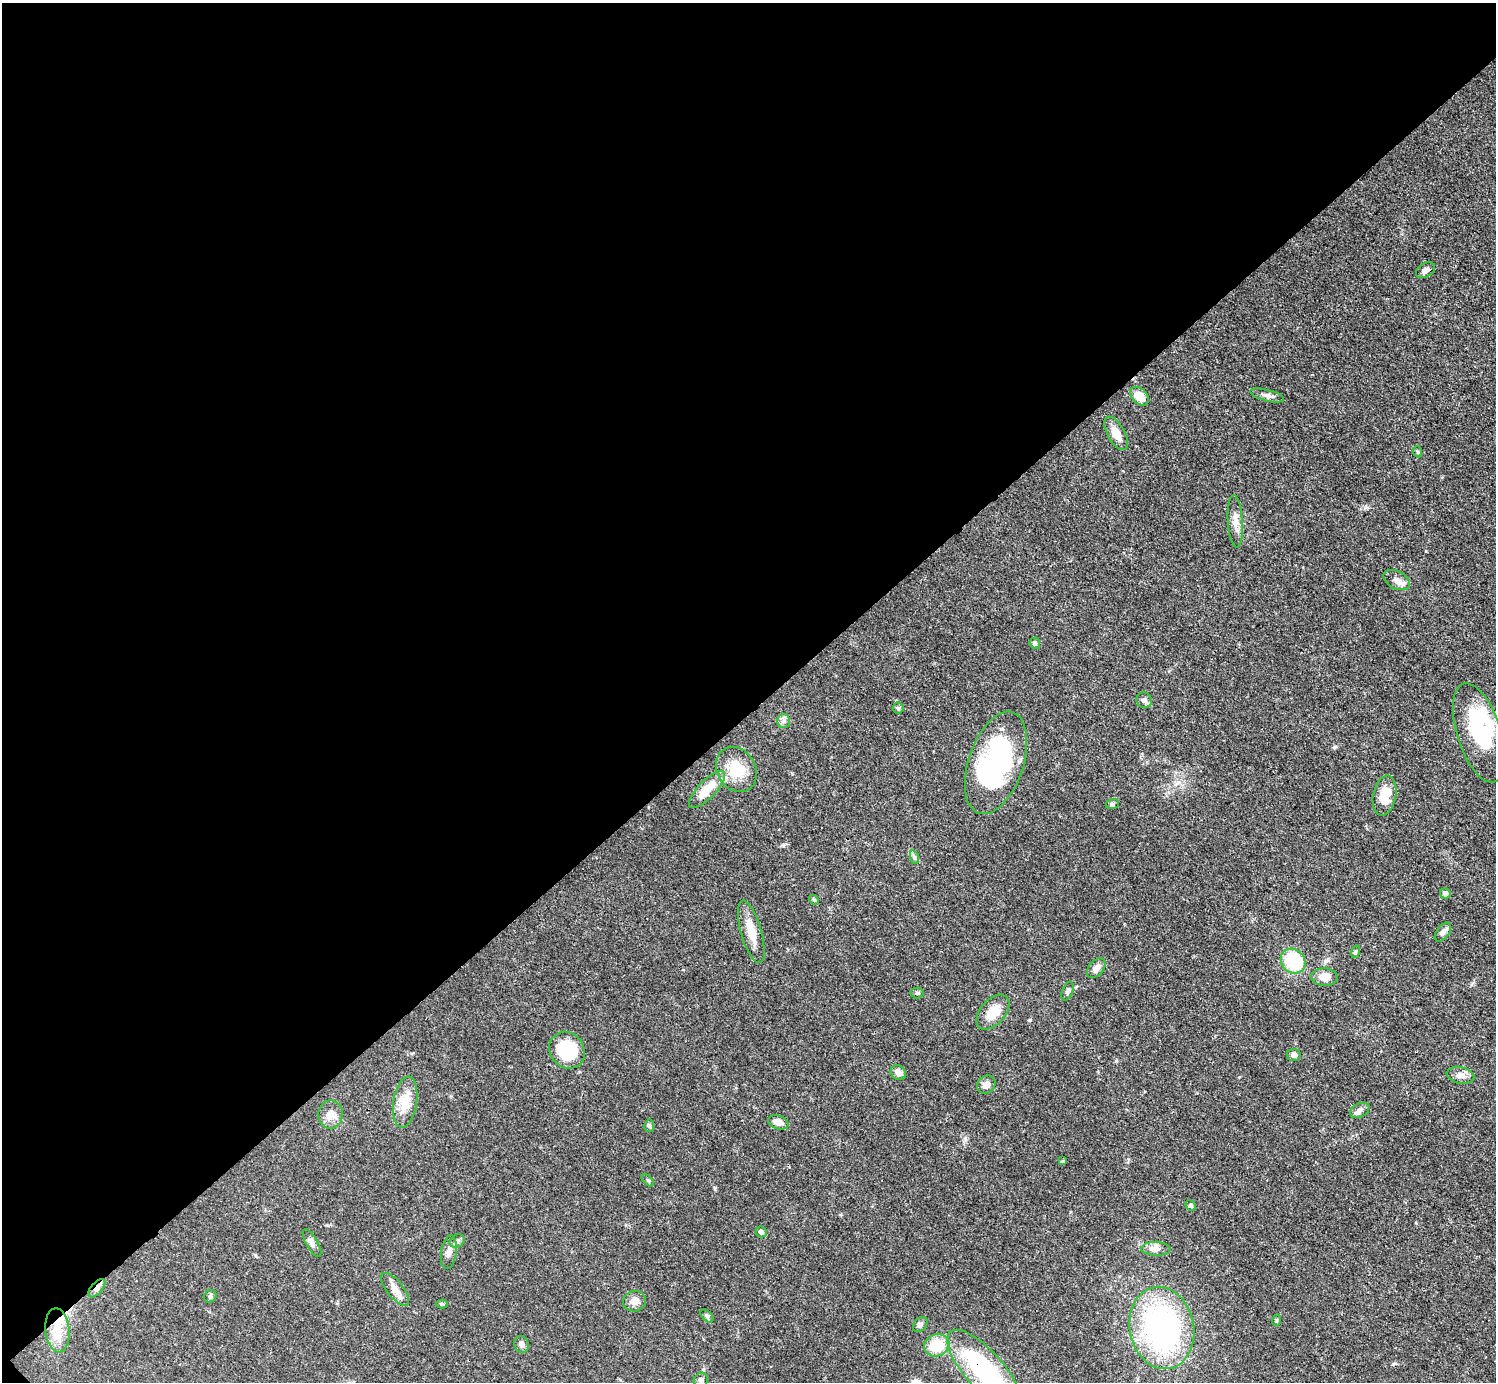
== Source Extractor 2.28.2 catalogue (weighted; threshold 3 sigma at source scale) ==
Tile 5 of 4 x 4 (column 1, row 2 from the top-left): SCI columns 2-1495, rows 3062-4441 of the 5980 x 5979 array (HDU 1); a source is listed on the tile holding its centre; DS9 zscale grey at full resolution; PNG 1498 x 1384 px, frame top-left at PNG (2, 3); each listed source drawn as its Kron ellipse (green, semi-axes under 4 px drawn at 4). Shown black and unused: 52% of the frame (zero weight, under 3 of 4 exposures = <1% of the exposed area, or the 3 px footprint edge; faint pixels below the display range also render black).
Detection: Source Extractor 2.28.2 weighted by HDU 2 'WHT'; one run over the whole footprint, this tile lists its part. Background 0.0514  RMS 0.005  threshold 0.0223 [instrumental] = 3 sigma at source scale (4.5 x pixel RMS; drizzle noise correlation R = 1.50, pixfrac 1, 0.05/0.05 arcsec/px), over >= 5 px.
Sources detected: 65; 2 inside a brighter object's white glare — neither listed nor drawn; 2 inside a brighter listed object's ellipse — not listed separately; the other 61 listed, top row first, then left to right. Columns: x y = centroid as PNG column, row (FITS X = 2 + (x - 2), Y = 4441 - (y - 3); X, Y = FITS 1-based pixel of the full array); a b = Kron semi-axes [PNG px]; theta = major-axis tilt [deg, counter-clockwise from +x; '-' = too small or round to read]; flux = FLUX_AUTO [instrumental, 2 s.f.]
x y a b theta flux
1426 270 10 6 31 2
1267 395 17 5 -15 2.3
1140 396 11 7 -45 7.1
1116 433 18 8 -61 6.3
1418 452 5 3 - 0.57
1235 521 26 7 -87 4.8
1397 580 14 8 -27 3.2
1035 643 6 5 - 1.2
1144 700 8 7 - 1.7
898 708 5 5 - 0.81
783 721 7 6 - 1.5
1479 733 51 22 -72 40
996 763 53 27 71 74
736 769 23 19 -58 13
707 789 24 9 46 10
1385 795 20 11 80 10
1112 804 6 5 - 0.95
914 857 7 4 -71 1
1445 893 5 5 - 1.7
814 900 5 4 - 0.63
751 932 32 10 -74 8.5
1443 932 11 6 53 2.3
1355 952 6 4 70 0.7
1293 961 13 11 -45 27
1096 968 11 7 48 2.9
1325 977 13 8 -5 4.8
1068 991 10 5 67 1.2
917 993 6 5 - 0.86
993 1012 20 12 49 9.6
567 1050 19 17 -53 29
1294 1055 7 6 - 1.6
898 1072 8 7 - 2.7
1460 1075 14 8 -13 3.1
986 1085 10 8 41 3.2
405 1102 25 11 81 10
1360 1110 10 6 27 1.9
331 1114 14 12 89 4.5
778 1122 10 6 -18 3.6
649 1126 6 5 - 0.92
1063 1161 4 3 - 0.67
648 1180 8 3 -45 0.62
1190 1206 5 5 - 0.93
761 1232 5 5 - 1.7
457 1241 8 6 29 1.3
312 1243 16 6 -60 2
1156 1249 14 7 -2 2.7
449 1252 17 7 82 3.1
97 1288 11 5 49 2.3
395 1289 20 8 -52 4.2
210 1296 7 5 47 0.99
635 1301 11 10 - 3.7
442 1304 6 4 -1 0.7
707 1316 8 4 -45 1
1277 1320 6 3 71 0.51
920 1325 8 6 49 1.4
1162 1328 41 32 -79 110
57 1330 22 12 -85 9.1
522 1344 8 7 - 1.9
937 1345 13 11 23 13
984 1370 51 19 -48 62
701 1380 7 6 - 1.6
Overlapping masked pixels (flux is a lower limit): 2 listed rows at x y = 97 1288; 984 1370
Isophote crosses this tile's border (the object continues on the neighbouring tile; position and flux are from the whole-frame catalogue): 1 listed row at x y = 984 1370
Unlisted compact peaks at least as high as the median listed source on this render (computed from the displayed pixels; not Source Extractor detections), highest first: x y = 1334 747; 1116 1061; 715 1188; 1426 551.